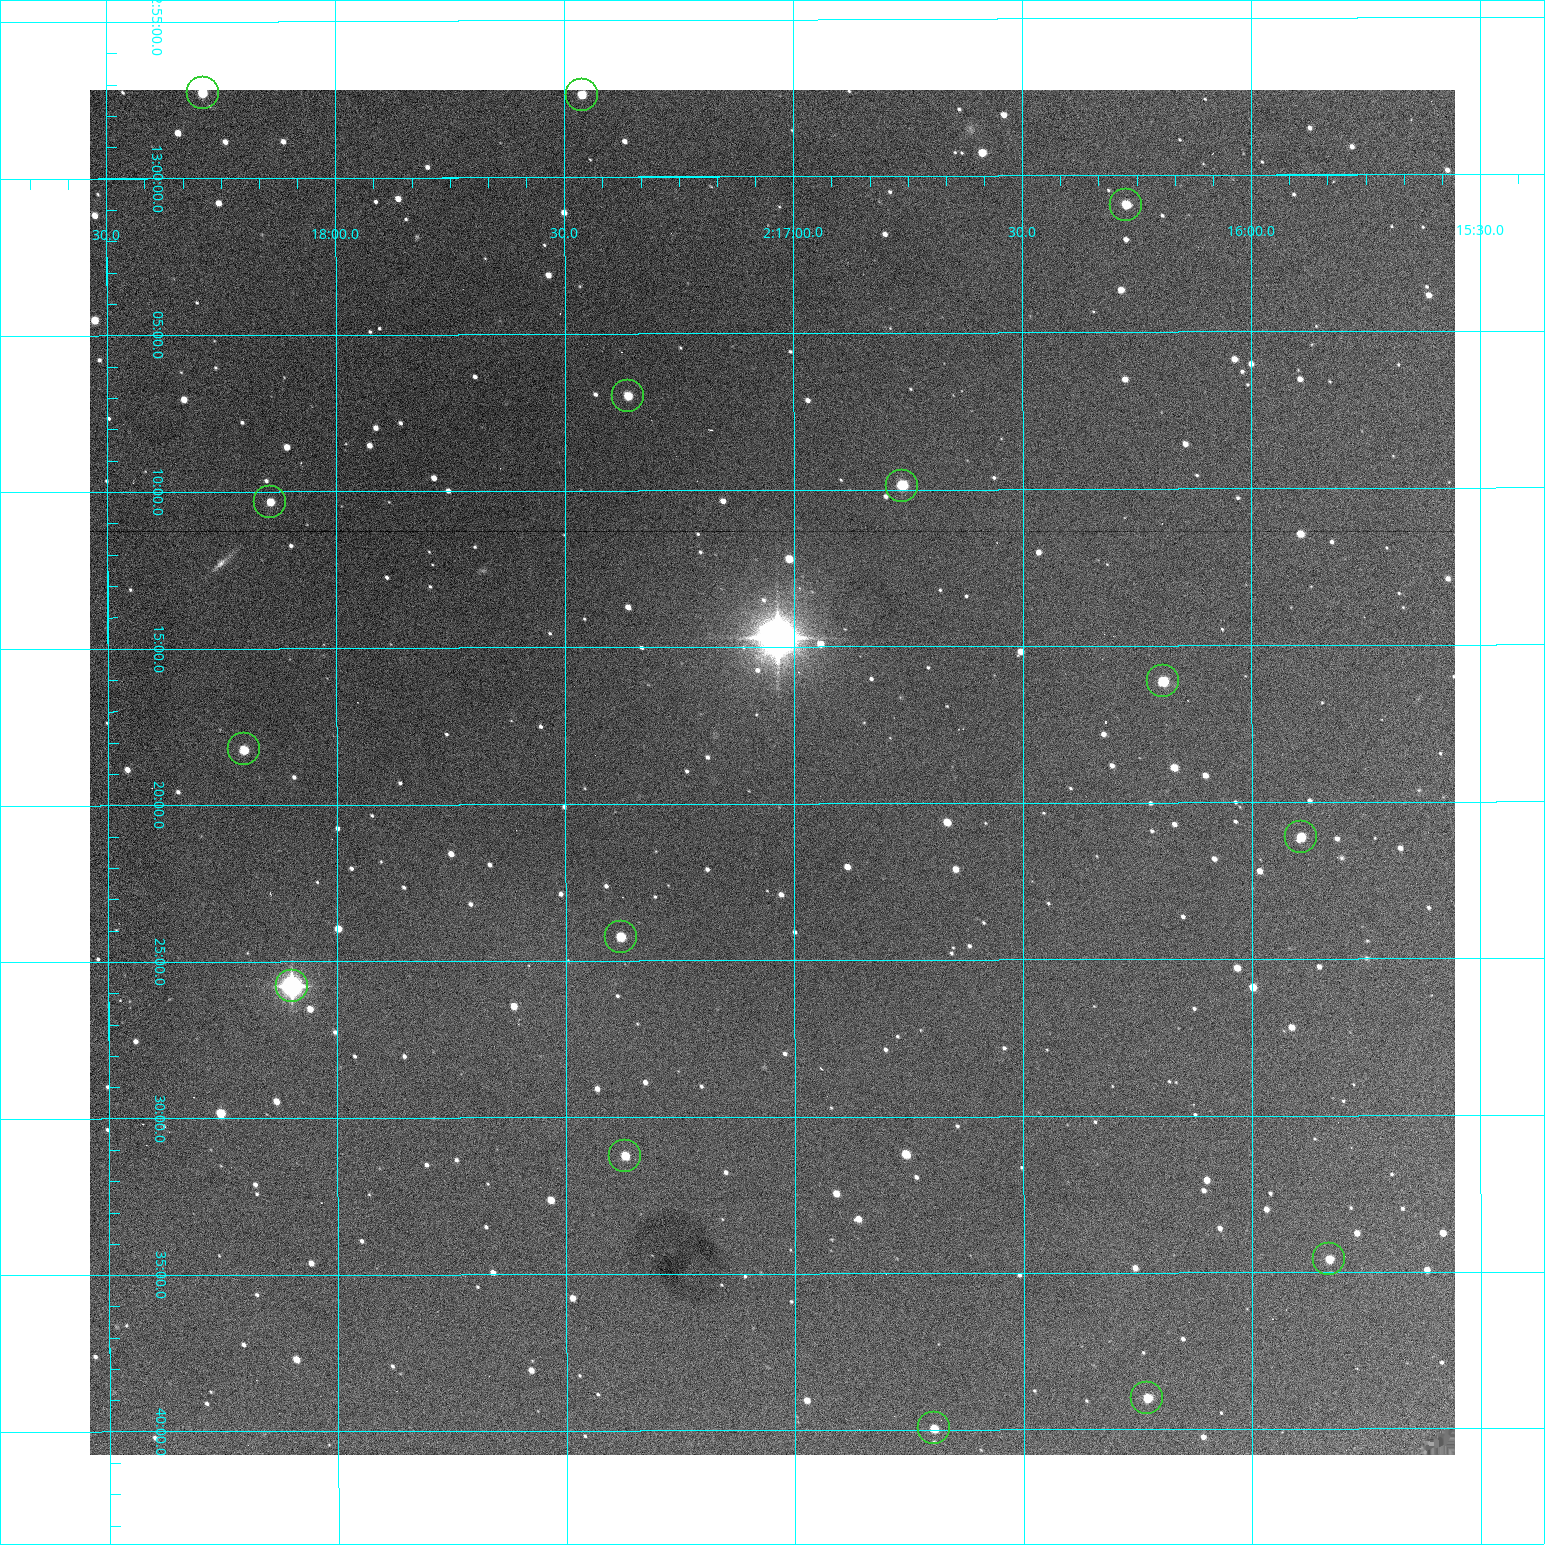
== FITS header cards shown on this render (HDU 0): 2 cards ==
NAXIS1  =                 1365 /fastest changing axis
NAXIS2  =                 1365 /next to fastest changing axis

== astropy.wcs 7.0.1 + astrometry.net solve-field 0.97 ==
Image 1365 x 1365 px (HDU 0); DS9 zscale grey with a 90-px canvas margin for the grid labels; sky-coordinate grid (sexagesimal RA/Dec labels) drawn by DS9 from the SOLVED WCS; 15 Tycho-2 reference stars matched to detected sources circled (green)
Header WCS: RA---TAN-SIP/DEC--TAN-SIP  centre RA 02:17:03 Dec +13:19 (34.26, +13.32 deg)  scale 1.91 arcsec/px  FOV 43.6' x 43.5'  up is -180 deg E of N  parity flipped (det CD > 0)
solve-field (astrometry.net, Tycho-2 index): VERIFIED the header's WCS against the Tycho-2 star catalogue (verified at 3 index scales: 8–15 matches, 0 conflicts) and refined it, rather than solving blind
Solved WCS: RA---TAN-SIP/DEC--TAN-SIP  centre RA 02:17:03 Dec +13:19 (34.26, +13.32 deg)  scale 1.91 arcsec/px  FOV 43.6' x 43.5'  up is -180 deg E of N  parity flipped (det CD > 0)
The solver's refit moves the header's centre by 0.18 arcsec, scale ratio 1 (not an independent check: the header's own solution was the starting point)
Tycho-2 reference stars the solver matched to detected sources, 15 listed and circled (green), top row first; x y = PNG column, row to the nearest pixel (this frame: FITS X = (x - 90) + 1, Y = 1365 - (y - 90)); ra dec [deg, ICRS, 3 dp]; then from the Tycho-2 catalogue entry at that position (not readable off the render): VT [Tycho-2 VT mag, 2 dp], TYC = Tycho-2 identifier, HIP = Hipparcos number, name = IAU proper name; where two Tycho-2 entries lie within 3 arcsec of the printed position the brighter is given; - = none
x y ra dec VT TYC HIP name
203 93 34.572 +12.955 11.42 637-1207-1 - -
582 95 34.365 +12.956 12.09 637-873-1 - -
1126 205 34.068 +13.016 12.11 637-923-1 - -
628 396 34.341 +13.116 11.78 637-767-1 - -
902 486 34.191 +13.165 10.78 637-980-1 - -
270 502 34.536 +13.172 12.67 637-944-1 - -
1163 681 34.049 +13.269 11.22 637-820-1 - -
244 749 34.551 +13.304 11.62 637-695-1 - -
1301 837 33.973 +13.352 11.91 637-1253-1 - -
621 937 34.345 +13.404 11.61 637-1245-1 - -
292 986 34.525 +13.430 7.86 637-948-1 10730 -
625 1156 34.343 +13.520 12.11 637-855-1 - -
1329 1259 33.958 +13.576 11.96 637-1126-1 - -
1147 1398 34.057 +13.650 11.94 637-667-1 - -
934 1428 34.174 +13.666 12.36 637-601-1 - -